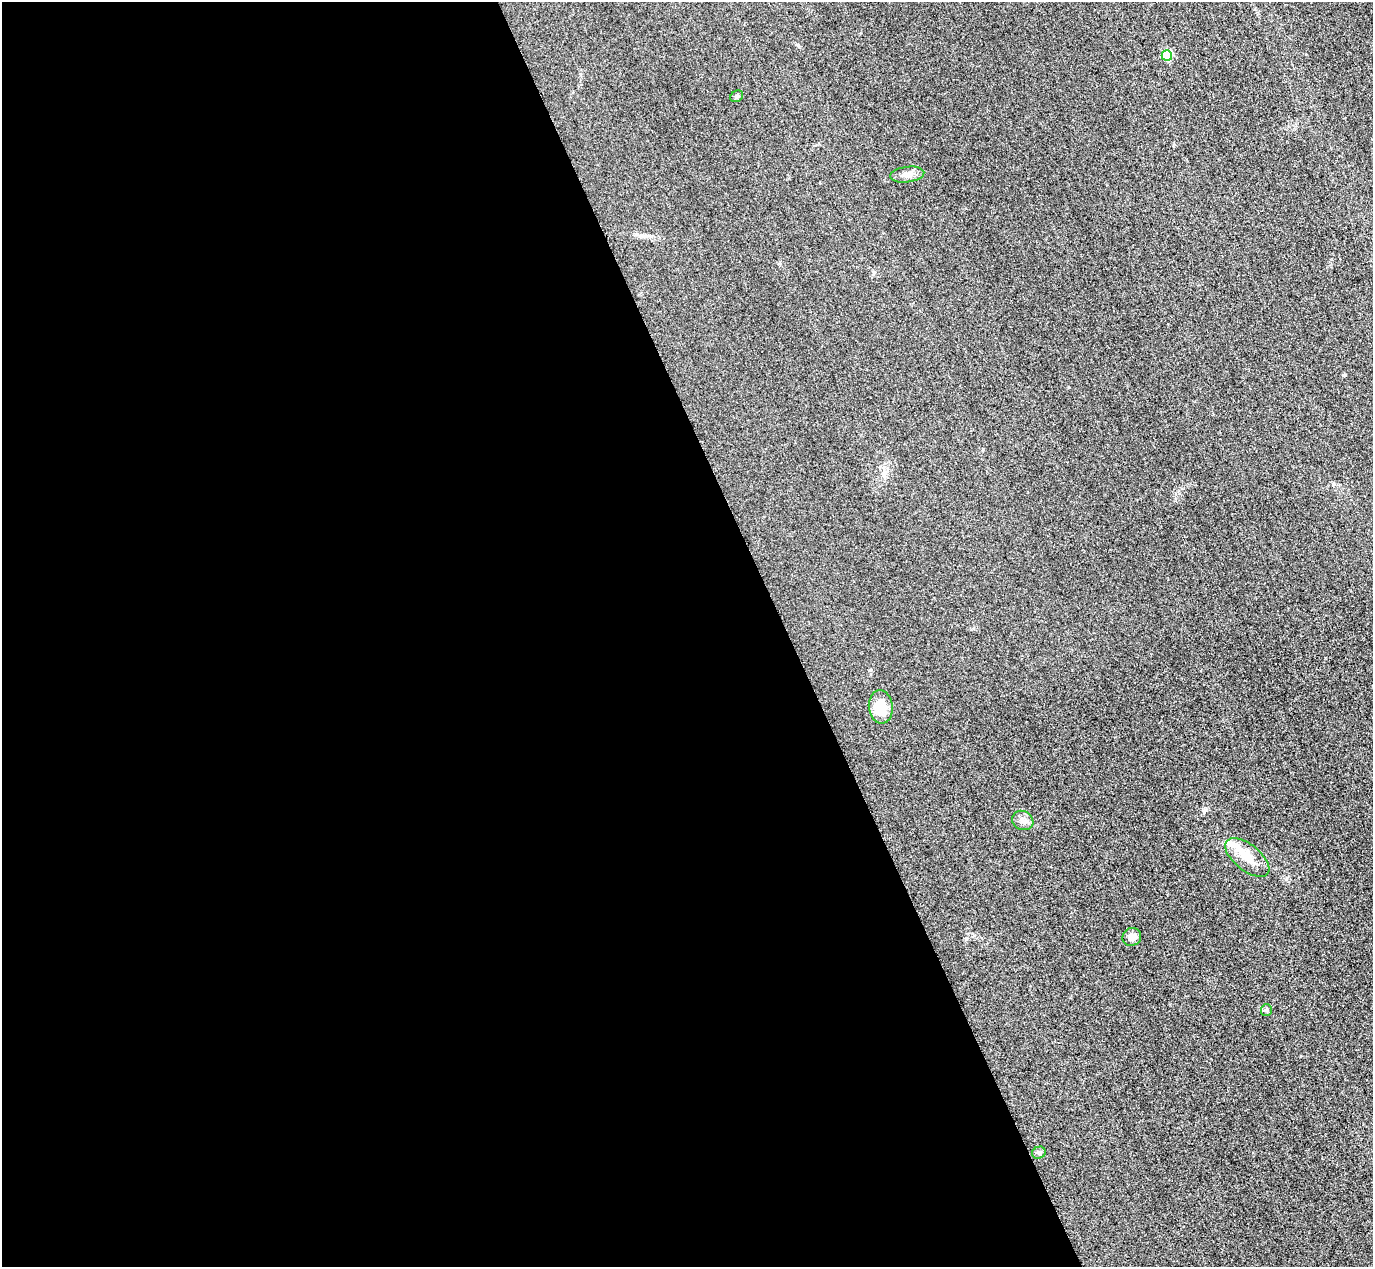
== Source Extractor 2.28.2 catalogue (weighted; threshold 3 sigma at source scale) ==
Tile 9 of 4 x 4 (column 1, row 3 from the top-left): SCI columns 31-1401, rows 1568-2832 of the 5546 x 5533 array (HDU 1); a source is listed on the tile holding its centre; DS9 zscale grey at full resolution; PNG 1375 x 1269 px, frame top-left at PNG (2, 2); each listed source drawn as its Kron ellipse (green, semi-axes under 4 px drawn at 4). Shown black and unused: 57% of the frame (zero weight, under 3 of 4 exposures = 3% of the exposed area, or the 3 px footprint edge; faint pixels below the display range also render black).
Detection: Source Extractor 2.28.2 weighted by HDU 2 'WHT'; one run over the whole footprint, this tile lists its part. Background 0.133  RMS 0.019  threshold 0.0847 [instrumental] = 3 sigma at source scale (4.5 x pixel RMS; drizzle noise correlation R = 1.50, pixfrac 1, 0.05/0.05 arcsec/px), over >= 5 px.
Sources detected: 10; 1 inside a brighter listed object's ellipse — not listed separately; the other 9 listed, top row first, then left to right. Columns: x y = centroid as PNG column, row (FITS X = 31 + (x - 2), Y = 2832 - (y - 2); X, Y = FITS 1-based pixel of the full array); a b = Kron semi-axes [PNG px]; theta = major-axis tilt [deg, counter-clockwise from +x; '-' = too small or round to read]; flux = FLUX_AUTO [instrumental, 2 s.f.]
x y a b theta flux
1167 56 5 5 - 74
737 96 7 5 33 3.3
907 175 17 7 7 13
881 707 17 12 -84 38
1023 820 11 9 -29 9.5
1247 857 26 13 -39 33
1132 937 9 9 - 12
1266 1010 6 5 - 3.2
1039 1153 7 6 - 4.2